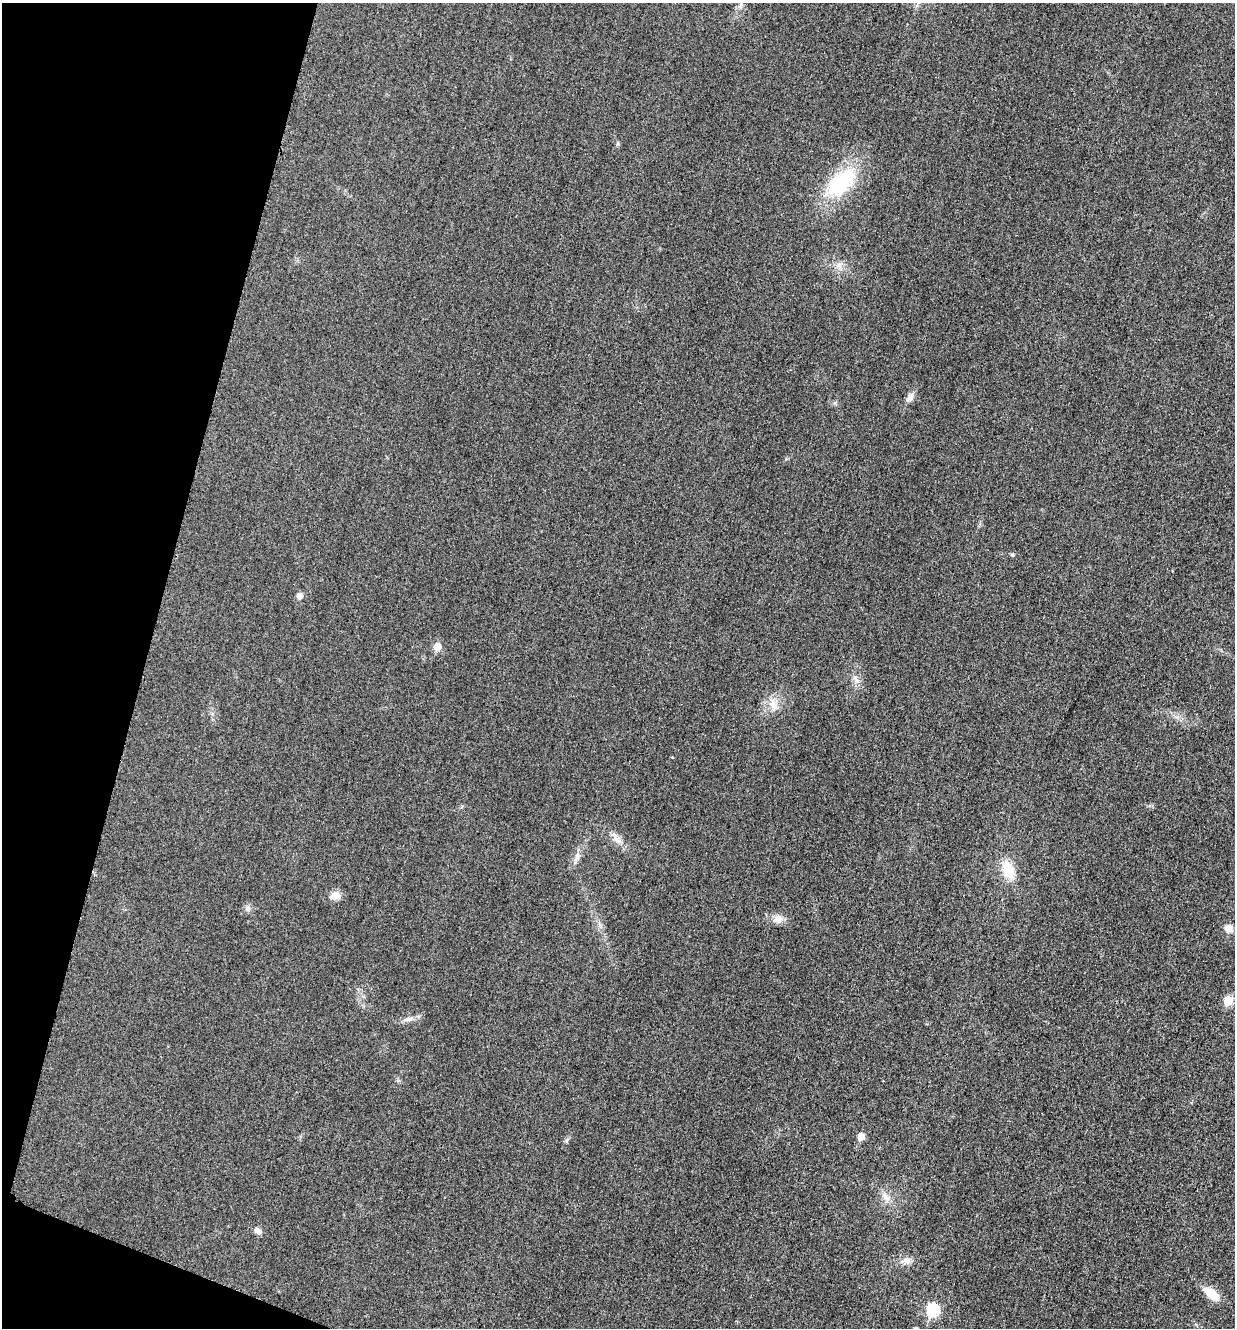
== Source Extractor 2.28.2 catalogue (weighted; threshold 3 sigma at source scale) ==
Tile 9 of 4 x 4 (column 1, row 3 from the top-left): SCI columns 276-1508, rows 1350-2675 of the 5358 x 5347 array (HDU 1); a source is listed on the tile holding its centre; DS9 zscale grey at full resolution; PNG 1237 x 1330 px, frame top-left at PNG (2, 3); no overlay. Shown black and unused: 13% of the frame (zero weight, under 3 of 4 exposures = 2% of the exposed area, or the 3 px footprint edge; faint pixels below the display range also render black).
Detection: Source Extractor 2.28.2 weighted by HDU 2 'WHT'; one run over the whole footprint, this tile lists its part. Background 0.0415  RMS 0.0062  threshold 0.0281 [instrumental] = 3 sigma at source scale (4.5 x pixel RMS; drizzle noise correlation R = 1.50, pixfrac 1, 0.05/0.05 arcsec/px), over >= 5 px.
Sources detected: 23; all 23 listed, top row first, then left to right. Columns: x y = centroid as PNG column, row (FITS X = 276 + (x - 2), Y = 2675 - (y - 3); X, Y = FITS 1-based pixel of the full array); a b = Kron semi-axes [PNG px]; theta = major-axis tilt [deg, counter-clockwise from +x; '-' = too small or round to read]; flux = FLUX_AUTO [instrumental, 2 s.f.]
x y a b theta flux
841 182 35 19 40 52
839 266 10 8 -38 3.6
910 397 12 8 54 3.6
1012 555 5 5 - 1.1
299 596 6 5 - 4.9
437 647 6 6 - 10
856 679 15 6 -56 3.1
773 704 17 11 88 7.1
617 839 19 8 -46 5.2
577 857 15 7 64 3.9
1008 870 20 12 -67 17
335 895 14 11 16 4.5
248 908 9 7 -43 2.3
778 919 12 11 - 4.5
1228 928 9 8 - 5
1228 1001 6 6 - 17
408 1019 15 6 9 3.5
861 1136 5 5 - 9
885 1196 17 7 -45 4.3
258 1231 10 7 -31 3
907 1261 12 10 -4 4.1
1211 1293 20 9 -37 12
932 1310 7 6 - 54
Unlisted compact peaks at least as high as the median listed source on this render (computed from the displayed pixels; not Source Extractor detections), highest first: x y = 566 1141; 618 144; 835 403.